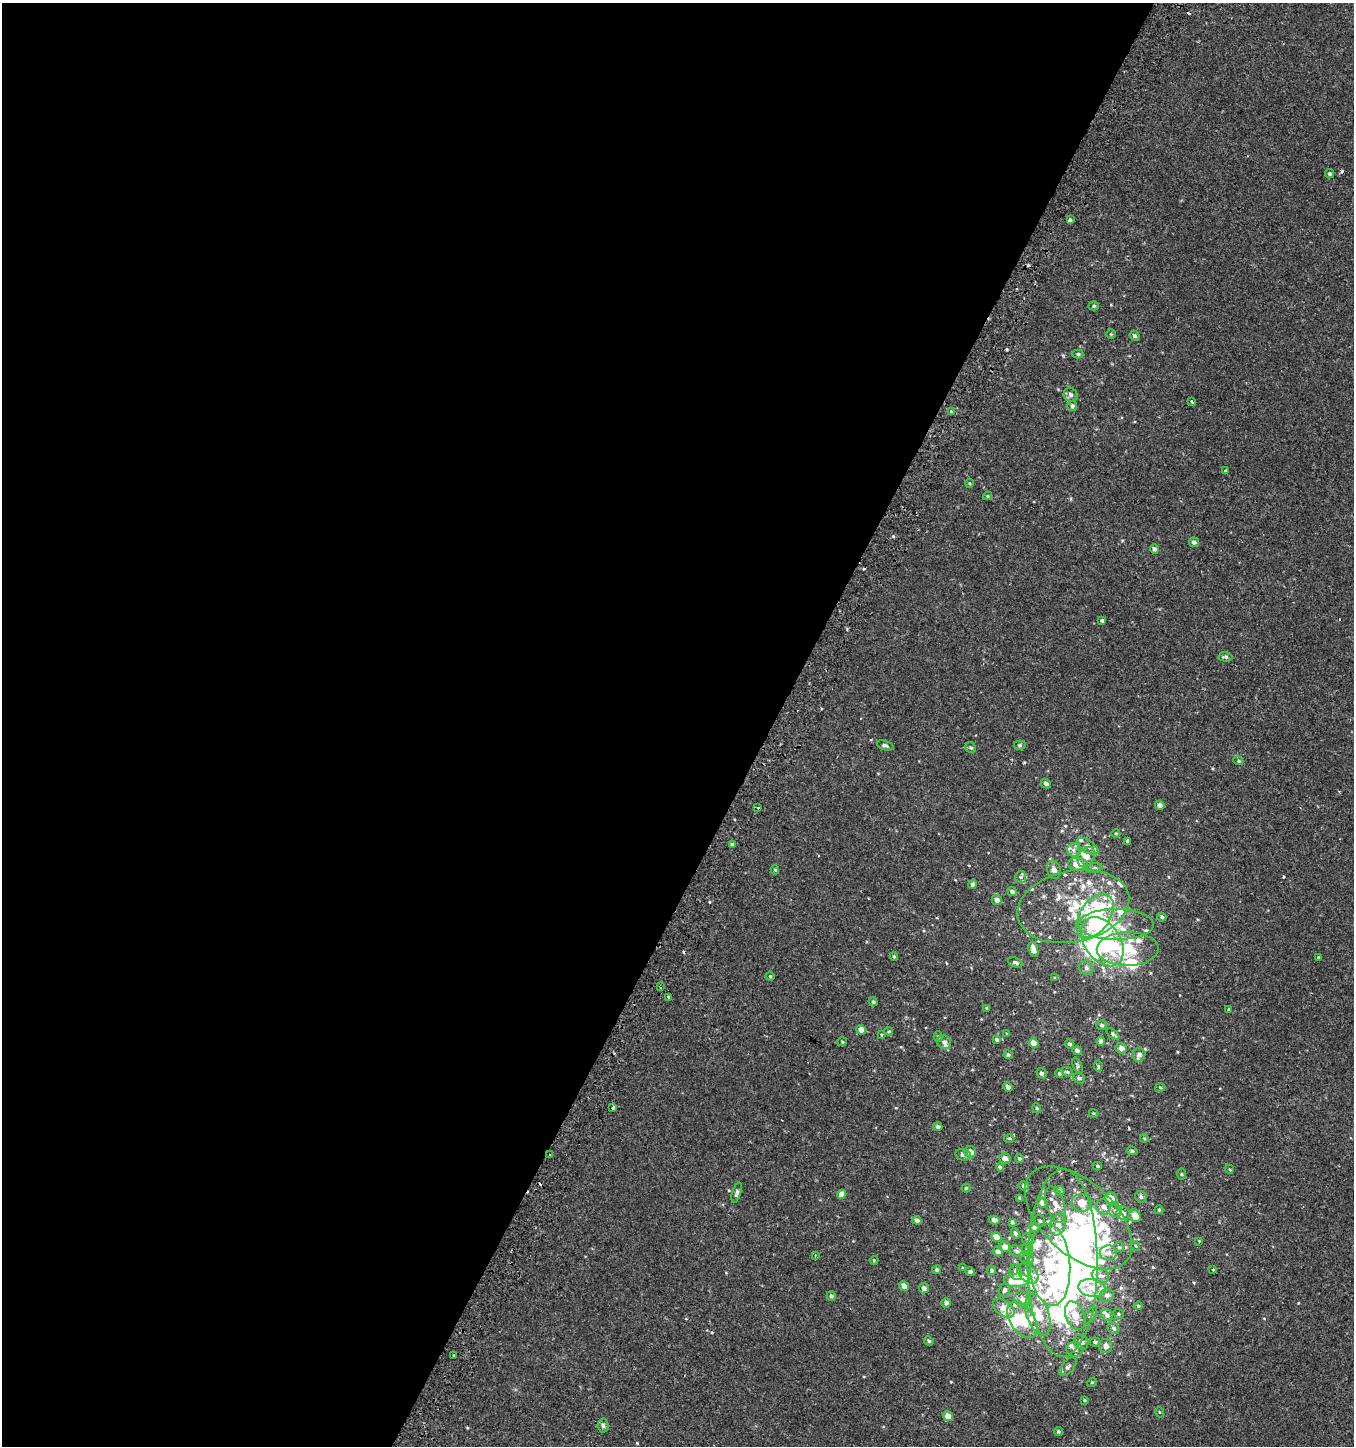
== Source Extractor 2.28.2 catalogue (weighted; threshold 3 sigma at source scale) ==
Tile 5 of 4 x 4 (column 1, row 2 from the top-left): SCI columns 255-1606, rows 2939-4382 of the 5982 x 5886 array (HDU 1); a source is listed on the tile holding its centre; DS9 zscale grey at full resolution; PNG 1356 x 1448 px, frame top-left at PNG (2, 3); each listed source drawn as its Kron ellipse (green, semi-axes under 4 px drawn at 4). Shown black and unused: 57% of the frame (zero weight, under 2 of 3 exposures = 3% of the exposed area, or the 3 px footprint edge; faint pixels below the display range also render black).
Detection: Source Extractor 2.28.2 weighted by HDU 2 'WHT'; one run over the whole footprint, this tile lists its part. Background 4.91e-04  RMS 0.0027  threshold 0.0123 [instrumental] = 3 sigma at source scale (4.5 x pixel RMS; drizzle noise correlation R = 1.50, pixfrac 1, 0.0396/0.0396 arcsec/px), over >= 5 px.
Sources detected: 230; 12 inside a brighter object's white glare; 7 cosmic-ray / hot-pixel residue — neither listed nor drawn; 36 inside a brighter listed object's ellipse — not listed separately; the other 175 listed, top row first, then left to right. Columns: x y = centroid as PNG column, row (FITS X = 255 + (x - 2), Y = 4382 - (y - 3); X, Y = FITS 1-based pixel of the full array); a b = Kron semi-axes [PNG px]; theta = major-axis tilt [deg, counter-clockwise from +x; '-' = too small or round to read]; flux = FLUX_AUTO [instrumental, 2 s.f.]
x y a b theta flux
1330 174 5 4 - 0.5
1070 220 4 3 - 0.8
1094 306 5 4 - 0.38
1111 334 5 5 - 0.26
1135 336 5 4 - 0.56
1078 354 5 4 - 0.41
1070 395 7 6 - 0.73
1192 402 3 3 - 0.63
1072 406 5 5 - 0.76
951 412 4 3 - 0.97
1225 471 3 3 - 0.32
969 483 4 4 - 0.28
988 496 4 4 - 0.24
1194 542 5 5 - 0.84
1154 549 5 4 - 0.86
1102 621 4 4 - 0.48
1225 657 7 5 -1 0.5
1020 745 6 4 -2 0.39
885 746 9 4 -20 0.56
971 748 6 5 - 0.49
1238 761 5 4 - 0.34
1046 783 5 4 - 1
1160 805 5 4 - 0.88
758 808 3 3 - 0.42
1116 834 4 3 - 0.23
1127 841 4 3 - 1.4
732 844 3 3 - 0.35
1088 846 12 6 -34 1.3
1073 850 6 6 - 0.85
1086 857 11 8 60 2.1
1078 864 10 6 -6 3
1094 868 8 5 7 0.54
775 870 4 4 - 0.38
1054 870 9 7 -74 1.1
1021 877 6 5 - 0.51
973 884 5 4 - 0.61
1012 892 5 4 - 0.72
997 900 5 5 - 1.1
1073 906 57 35 12 20
1095 916 25 15 56 26
1162 917 4 4 - 0.46
1116 924 38 15 0 8
1102 942 27 18 -56 35
1033 949 8 4 -69 1.9
1128 949 31 17 1 13
894 956 4 3 - 0.33
1319 958 3 3 - 1.3
1015 962 7 5 -23 0.63
1086 968 7 7 - 0.83
770 976 4 4 - 0.3
1055 978 4 4 - 0.32
660 986 4 3 - 1.5
669 997 4 3 - 0.82
873 1002 4 4 - 0.41
987 1008 4 3 - 0.26
1229 1009 4 3 - 0.24
1102 1025 5 5 - 0.48
861 1030 5 4 - 2.2
889 1031 4 3 - 0.29
881 1034 3 3 - 0.28
1007 1034 4 3 - 0.25
1113 1034 7 3 -40 0.53
938 1037 5 4 - 0.45
996 1039 4 3 - 0.97
1101 1041 5 4 - 0.96
842 1042 5 4 - 0.28
944 1042 7 6 - 0.89
1034 1043 5 4 - 2.8
1069 1044 5 4 - 0.72
1121 1048 6 5 - 1.3
1077 1051 5 4 - 0.83
1008 1055 4 4 - 0.53
1139 1055 7 6 - 0.87
1077 1066 8 4 -66 0.45
1098 1066 5 4 - 0.33
1067 1072 6 4 -21 0.42
1041 1073 5 4 - 0.66
1059 1073 4 4 - 0.49
1079 1078 6 5 - 0.59
1008 1087 5 4 - 1
1160 1088 5 3 - 0.27
613 1108 3 3 - 1.1
1037 1108 5 4 - 0.33
1094 1113 5 3 - 0.29
938 1127 4 4 - 0.61
1009 1138 5 3 - 0.25
1144 1138 4 3 - 0.27
1132 1151 5 4 - 0.48
970 1152 6 6 - 1.7
550 1155 3 2 - 0.22
963 1155 8 5 -11 1.1
1005 1158 6 5 - 1.2
1019 1158 4 4 - 0.48
1097 1166 4 3 - 0.36
1000 1167 4 4 - 0.75
1229 1169 4 3 - 0.23
1181 1174 5 3 - 0.25
1024 1186 5 4 - 0.82
966 1188 4 4 - 0.31
1059 1191 5 5 - 0.54
737 1193 10 4 73 0.65
842 1194 4 4 - 1.8
1141 1197 6 5 - 0.54
1020 1198 4 3 - 0.45
1111 1198 6 5 - 2.5
1042 1203 5 4 - 1.3
1082 1203 10 8 -7 3.5
1055 1204 18 9 -73 2.5
1103 1207 8 7 - 1.3
1159 1210 4 4 - 0.31
1115 1211 6 6 - 0.93
1123 1213 7 6 - 0.88
1135 1216 6 5 - 2.3
1078 1218 65 36 -43 30
917 1220 4 4 - 1
994 1220 5 4 - 1.5
1040 1221 6 5 - 0.42
1012 1222 4 3 - 0.42
1058 1225 11 8 72 2.1
1034 1227 5 4 - 0.73
1015 1233 6 4 -62 0.48
996 1237 5 4 - 2.2
1028 1240 6 5 - 0.58
1199 1241 4 4 - 0.19
1136 1246 5 3 - 0.23
1005 1247 5 5 - 1.6
1119 1247 5 5 - 0.41
1027 1249 6 5 - 0.49
998 1251 5 5 - 0.87
1017 1251 7 5 -27 0.62
1108 1253 8 7 - 1.1
815 1255 3 3 - 0.25
1027 1258 7 5 -28 0.79
874 1260 4 4 - 0.23
1063 1263 93 35 90 67
1050 1265 41 20 -86 18
962 1268 4 3 - 0.27
937 1270 4 4 - 0.6
992 1270 4 4 - 0.45
1213 1270 3 3 - 0.34
970 1272 5 4 - 0.69
1016 1272 8 6 -65 0.99
1028 1273 12 8 -39 1.7
1101 1276 8 7 - 1.2
1017 1280 13 6 2 6.4
904 1286 5 4 - 1.7
924 1288 5 5 - 0.95
1092 1288 14 9 -10 2.6
1005 1290 7 5 71 0.68
1107 1295 7 6 - 0.75
831 1296 5 4 - 0.58
1022 1299 8 7 - 1.3
946 1303 4 4 - 0.81
1138 1306 4 3 - 0.27
1004 1308 12 7 -37 2.6
1118 1314 5 4 - 0.37
1038 1315 22 11 -70 6.3
1090 1315 9 5 57 0.53
1107 1315 6 5 - 0.78
1075 1316 15 9 -69 3.2
1022 1320 20 12 -56 6.7
1113 1328 6 5 - 0.6
929 1341 5 4 - 0.42
1081 1342 7 7 - 1.1
1095 1342 5 4 - 0.41
1106 1346 7 6 - 1.2
1075 1350 8 7 - 1.1
453 1355 3 3 - 0.79
1068 1367 11 6 51 0.72
1092 1382 5 3 - 0.23
1085 1400 4 3 - 0.29
1159 1412 5 3 - 0.21
948 1416 5 4 - 2.4
603 1426 7 5 -87 0.61
1058 1431 4 4 - 0.39
Overlapping masked pixels (flux is a lower limit): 1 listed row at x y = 660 986
Unlisted compact peaks at least as high as the median listed source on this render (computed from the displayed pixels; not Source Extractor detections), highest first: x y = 893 536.